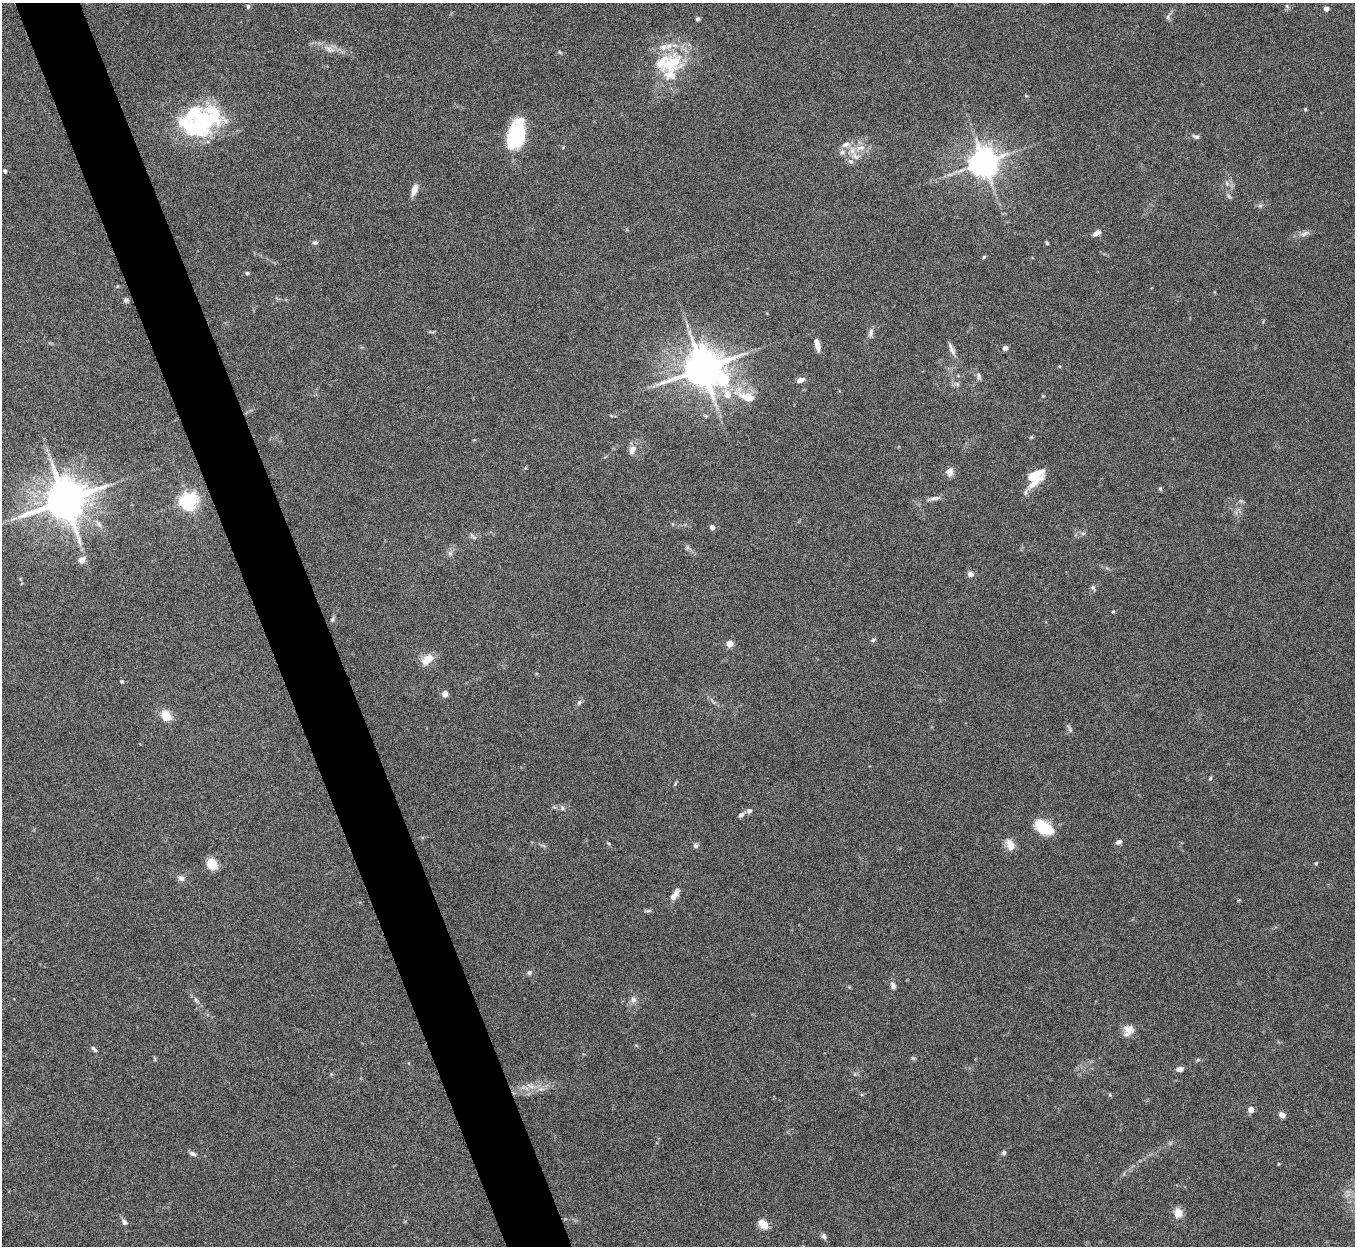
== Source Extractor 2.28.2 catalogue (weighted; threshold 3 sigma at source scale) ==
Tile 11 of 4 x 4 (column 3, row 3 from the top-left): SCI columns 2711-4063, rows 1397-2640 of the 5420 x 5405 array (HDU 1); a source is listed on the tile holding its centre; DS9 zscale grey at full resolution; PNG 1357 x 1248 px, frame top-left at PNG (2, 3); no overlay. Shown black and unused: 5% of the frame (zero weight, under 5 of 10 exposures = <1% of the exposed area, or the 3 px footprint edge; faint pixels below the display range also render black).
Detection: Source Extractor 2.28.2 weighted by HDU 2 'WHT'; one run over the whole footprint, this tile lists its part. Background 0.157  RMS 0.0059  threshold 0.024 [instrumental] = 3 sigma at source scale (4.09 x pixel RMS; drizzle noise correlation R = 1.36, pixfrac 0.8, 0.05/0.05 arcsec/px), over >= 5 px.
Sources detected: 114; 4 inside a brighter object's white glare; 1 long thin detection or spike segment (spike, bleed or trail) — not listed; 9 inside a brighter listed object's ellipse — not listed separately; the other 100 listed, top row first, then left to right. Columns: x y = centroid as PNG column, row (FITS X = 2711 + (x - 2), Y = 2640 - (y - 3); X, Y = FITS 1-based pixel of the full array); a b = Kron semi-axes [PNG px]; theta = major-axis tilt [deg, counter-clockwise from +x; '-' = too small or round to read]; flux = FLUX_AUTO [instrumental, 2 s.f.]
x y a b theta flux
248 6 6 4 77 0.85
1287 6 6 5 - 1.1
1326 9 4 4 - 3.5
1167 17 7 4 89 1.1
698 19 4 4 - 1.3
329 49 16 9 -24 4.7
560 52 6 4 -60 0.67
672 63 39 25 22 29
1026 96 5 3 - 0.45
1305 109 5 4 - 0.67
214 114 38 19 -48 24
195 129 42 20 -17 32
517 135 28 16 77 40
1196 137 9 5 -17 1.5
846 144 14 7 21 3.3
861 147 14 8 0 5.1
855 156 14 8 -33 4.5
984 162 8 8 - 930
5 171 5 4 - 0.94
1227 183 8 6 -68 1.7
414 190 14 6 72 4.2
1229 196 7 4 -45 1
1260 206 7 4 0 1
1097 233 10 5 31 3.1
1305 233 13 6 28 2.4
315 242 7 6 - 1.3
1047 243 4 3 - 0.86
984 257 5 4 - 0.7
247 273 5 4 - 0.87
126 300 7 6 - 1.2
871 332 13 6 76 2.2
818 346 10 6 -80 3.7
1005 348 4 4 - 4.1
952 350 16 6 -63 2.8
702 368 11 10 - 1800
979 376 11 5 -71 1.7
723 379 8 7 - 41
801 380 10 6 16 2.6
957 384 6 5 - 1.1
1043 396 4 3 - 0.46
746 397 32 11 -30 13
632 449 13 8 67 3.9
949 472 10 9 - 3.4
1034 477 19 11 49 20
1160 489 6 4 -68 0.79
934 498 14 6 8 2.4
65 500 12 11 - 2100
188 501 6 6 - 210
99 524 11 6 -56 2.2
712 527 4 4 - 3.2
1083 533 6 4 0 0.97
473 537 12 4 -43 1.4
687 547 7 4 -72 1.1
450 553 7 6 - 1.4
81 560 5 4 - 7
970 574 8 7 - 2.1
1093 587 8 5 -39 1.1
1113 612 4 4 - 0.55
332 619 6 5 - 1
873 640 7 4 23 0.87
730 644 4 4 - 11
427 659 18 10 41 6.6
122 681 4 4 - 0.69
445 694 4 4 - 7.9
713 701 14 3 -54 1.6
579 702 8 5 64 1.4
166 715 11 9 -55 9.4
1070 730 6 5 - 1.1
1210 778 5 4 - 0.73
675 783 9 3 69 0.65
562 808 7 6 - 1.3
749 810 7 6 - 1.7
741 815 8 6 31 1.6
1044 827 23 13 -32 15
1119 842 7 6 - 1.7
1010 845 15 9 -67 5.1
695 846 7 6 - 1.4
1316 863 5 4 - 0.62
212 864 13 11 -53 7.1
181 878 9 7 -33 2.3
675 894 16 7 56 4
648 910 10 4 5 1.1
529 973 7 6 - 1.2
893 986 9 7 -71 2.2
196 1000 9 4 -60 1.4
633 1000 9 8 - 2.4
1128 1030 16 12 52 5.1
94 1049 9 5 -44 1.3
913 1058 6 4 -18 0.73
1180 1069 6 5 - 3
530 1086 12 6 -24 3
1110 1095 5 4 - 0.65
1251 1109 6 5 - 3.4
1282 1115 7 6 - 2.7
193 1153 9 5 -28 1.7
1004 1153 6 6 - 1.1
1178 1213 12 10 -80 4.9
124 1222 8 6 -56 1.8
763 1224 11 8 -46 6.6
824 1236 9 6 -65 1.6